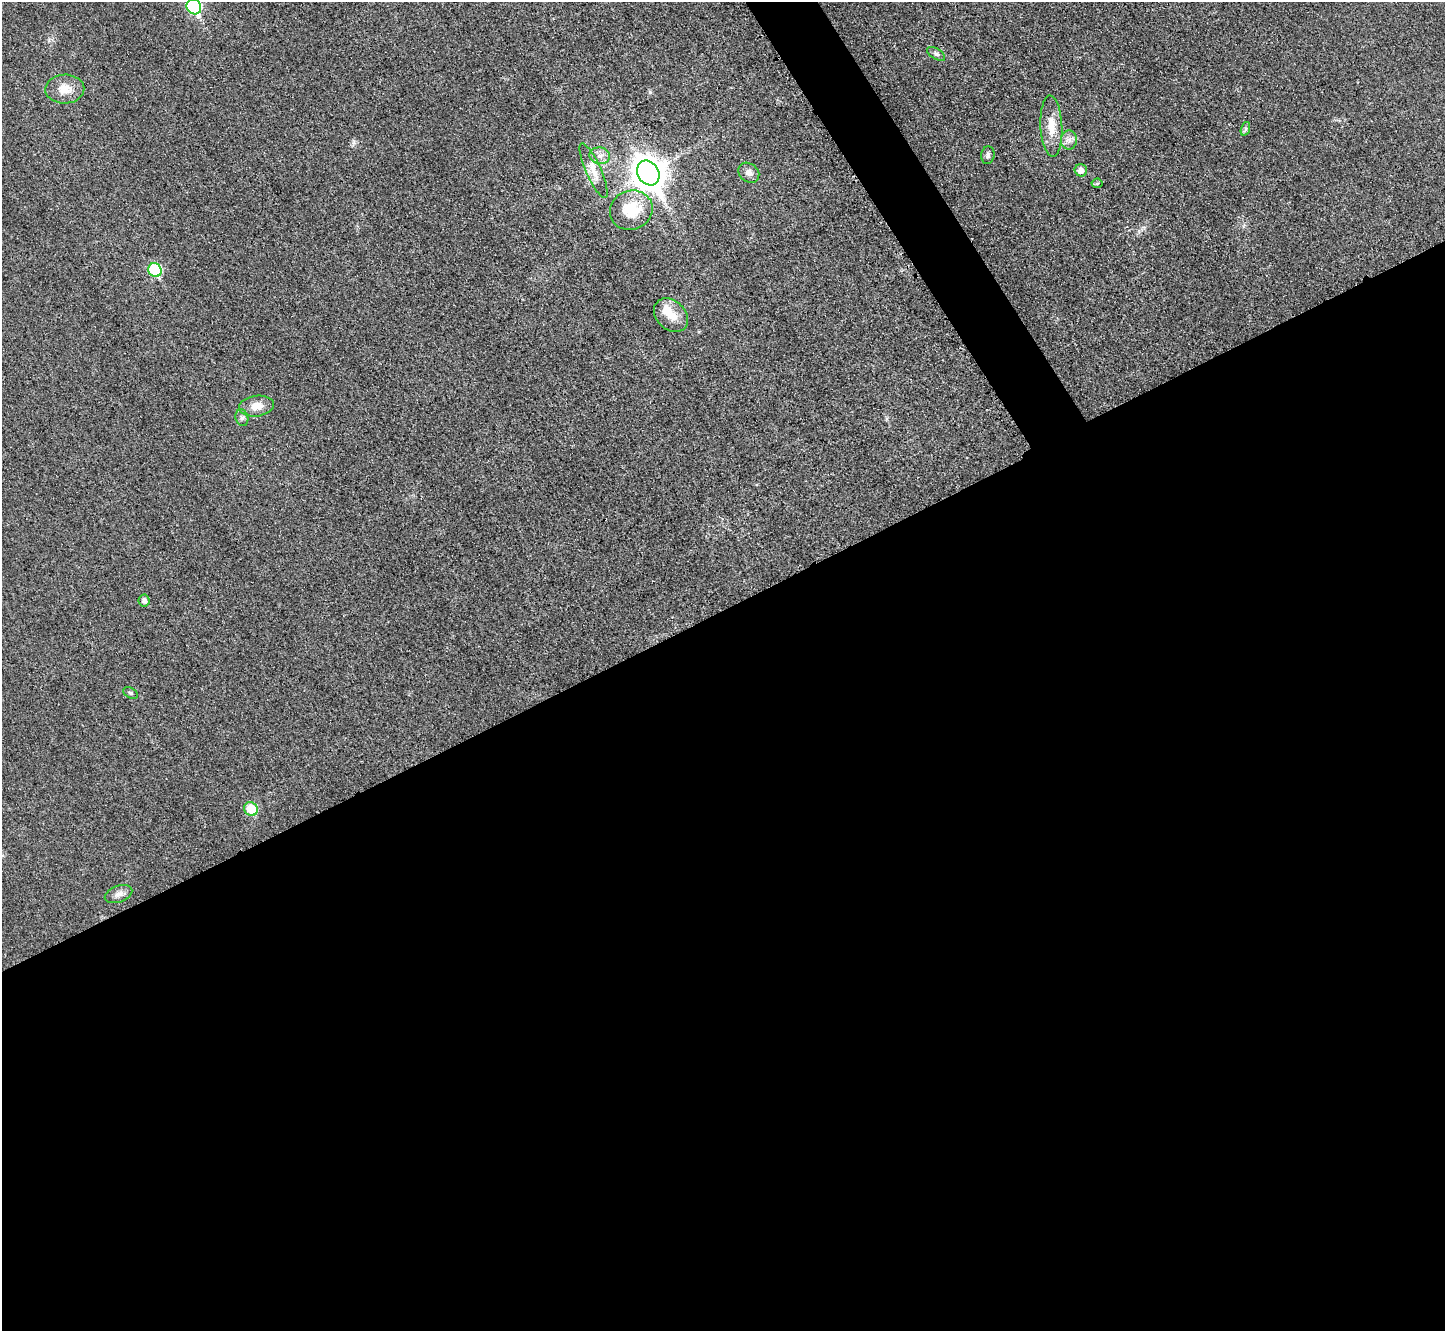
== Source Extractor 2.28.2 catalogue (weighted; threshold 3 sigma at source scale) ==
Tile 15 of 4 x 4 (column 3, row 4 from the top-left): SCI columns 2905-4347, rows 306-1634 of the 5798 x 5788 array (HDU 1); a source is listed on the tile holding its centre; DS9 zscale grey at full resolution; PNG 1447 x 1333 px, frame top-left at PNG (2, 2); each listed source drawn as its Kron ellipse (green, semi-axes under 4 px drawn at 4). Shown black and unused: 56% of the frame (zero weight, under 3 of 4 exposures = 1% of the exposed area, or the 3 px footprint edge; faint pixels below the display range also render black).
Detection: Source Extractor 2.28.2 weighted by HDU 2 'WHT'; one run over the whole footprint, this tile lists its part. Background 0.0298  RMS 0.0057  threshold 0.0259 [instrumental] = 3 sigma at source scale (4.5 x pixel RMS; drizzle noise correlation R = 1.50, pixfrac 1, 0.05/0.05 arcsec/px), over >= 5 px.
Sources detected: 23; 1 inside a brighter listed object's ellipse — not listed separately; the other 22 listed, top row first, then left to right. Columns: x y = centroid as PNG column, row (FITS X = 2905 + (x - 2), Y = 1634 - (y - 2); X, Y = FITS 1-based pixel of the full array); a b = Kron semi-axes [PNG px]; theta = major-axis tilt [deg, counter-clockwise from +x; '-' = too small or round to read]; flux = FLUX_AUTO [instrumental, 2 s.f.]
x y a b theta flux
194 7 8 7 - 74
936 54 10 5 -32 1.4
65 89 19 14 2 8.8
1051 126 30 11 -87 11
1245 129 7 4 71 1.3
1069 140 9 8 - 3
988 155 9 6 83 1.7
600 156 10 8 -10 3.6
1081 170 6 6 - 4.5
594 171 30 7 -66 7.3
648 173 13 10 -58 960
749 173 11 9 -39 3.6
1097 183 5 5 - 0.87
631 210 21 19 23 21
155 270 7 6 - 43
671 315 19 14 -44 9.1
256 406 17 10 7 7.4
242 418 8 6 -73 1.8
144 601 6 5 - 2.4
130 693 8 5 -27 1.1
251 809 7 6 - 17
119 894 14 8 19 3.4
Isophote crosses this tile's border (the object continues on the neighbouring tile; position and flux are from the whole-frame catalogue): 1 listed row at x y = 194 7
Unlisted compact peaks at least as high as the median listed source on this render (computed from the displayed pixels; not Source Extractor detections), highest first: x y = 354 142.